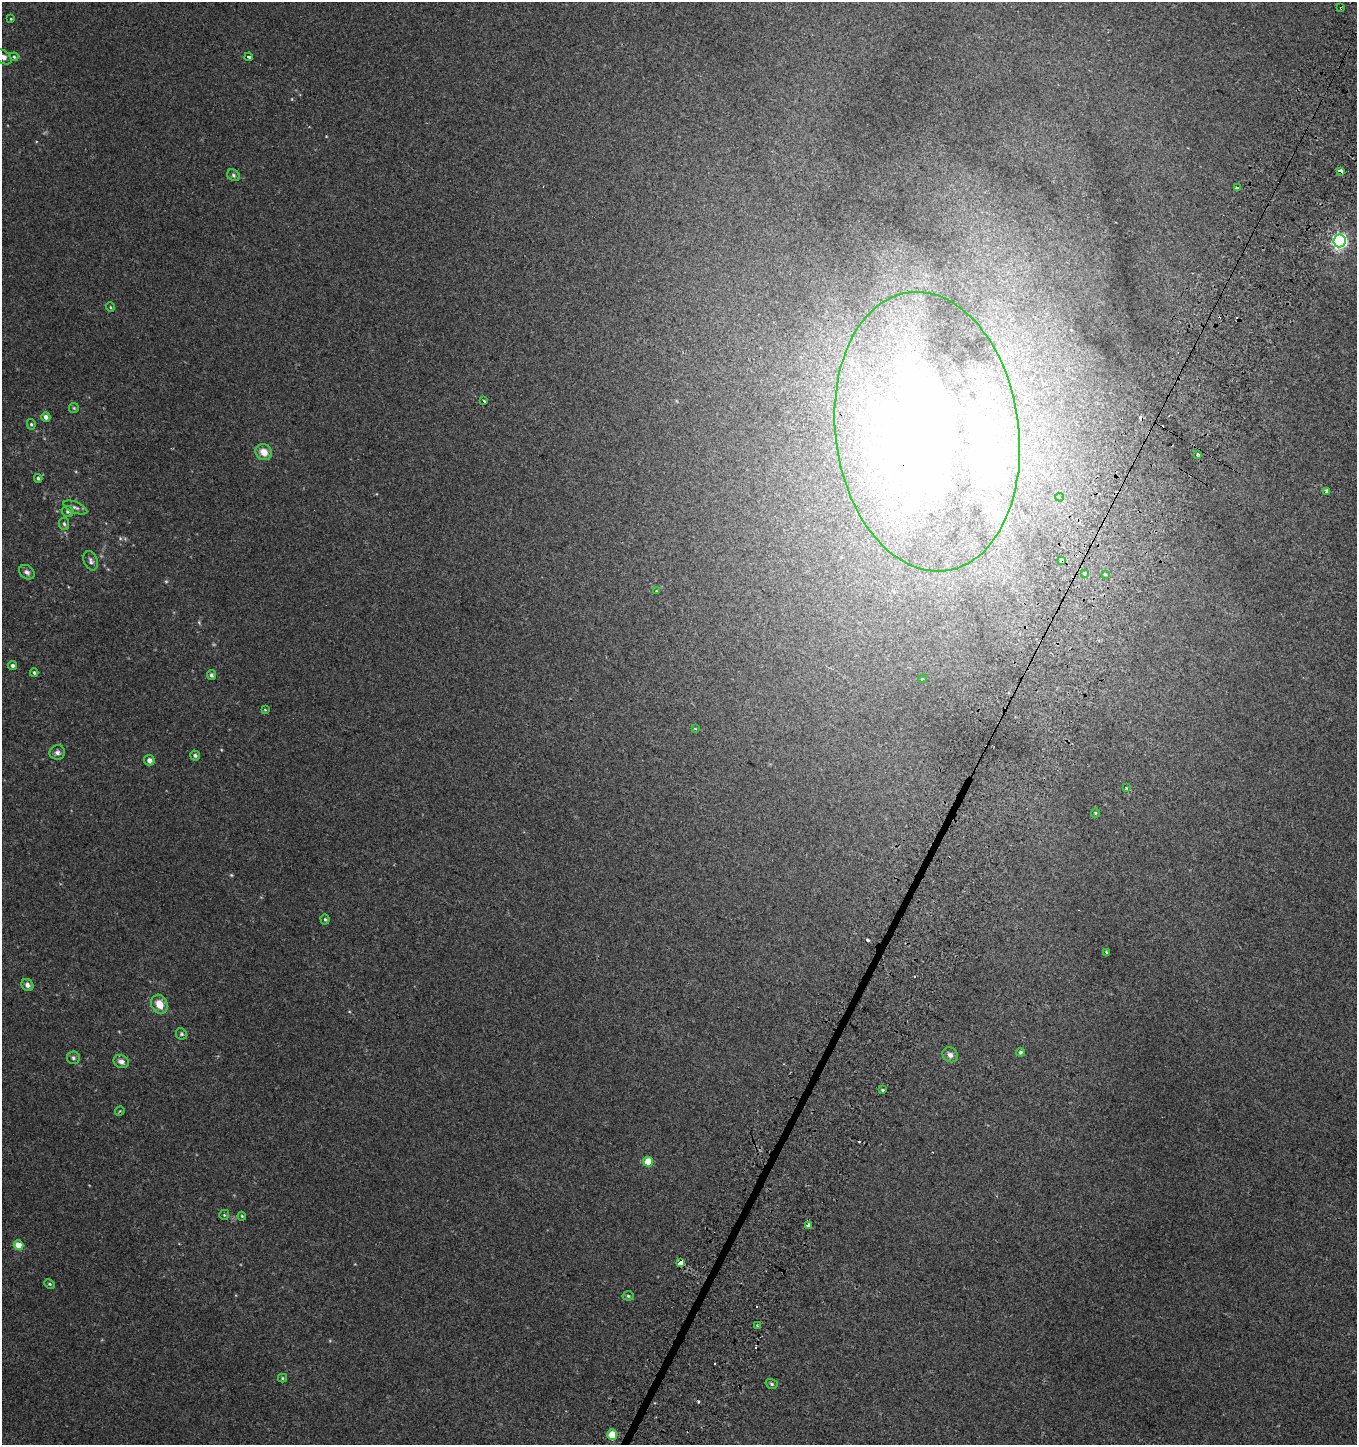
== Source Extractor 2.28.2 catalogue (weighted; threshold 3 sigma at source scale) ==
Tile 10 of 4 x 4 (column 2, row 3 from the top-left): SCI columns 1594-2948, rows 1494-2936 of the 5980 x 5884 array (HDU 1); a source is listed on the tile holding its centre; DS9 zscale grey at full resolution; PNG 1359 x 1447 px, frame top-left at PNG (2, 2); each listed source drawn as its Kron ellipse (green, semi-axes under 4 px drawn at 4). Shown black and unused: <1% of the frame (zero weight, under 2 of 3 exposures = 3% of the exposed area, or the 3 px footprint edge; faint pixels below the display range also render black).
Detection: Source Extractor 2.28.2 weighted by HDU 2 'WHT'; one run over the whole footprint, this tile lists its part. Background 0.00475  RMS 0.0058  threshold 0.026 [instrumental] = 3 sigma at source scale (4.5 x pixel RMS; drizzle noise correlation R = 1.50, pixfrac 1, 0.0396/0.0396 arcsec/px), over >= 5 px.
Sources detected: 85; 3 too faint to see at this stretch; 3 inside a brighter object's white glare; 14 cosmic-ray / hot-pixel residue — neither listed nor drawn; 2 inside a brighter listed object's ellipse — not listed separately; the other 63 listed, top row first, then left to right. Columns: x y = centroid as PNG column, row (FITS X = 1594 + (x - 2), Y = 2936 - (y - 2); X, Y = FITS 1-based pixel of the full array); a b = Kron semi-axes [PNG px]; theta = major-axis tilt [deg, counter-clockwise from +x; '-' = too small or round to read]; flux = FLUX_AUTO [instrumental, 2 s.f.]
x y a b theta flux
1341 8 3 2 - 0.64
11 19 4 3 - 0.53
3 57 9 6 -37 2.7
14 57 4 3 - 0.66
249 57 4 3 - 4.5
1341 171 4 3 - 7.7
233 175 7 5 -35 1.1
1237 187 3 3 - 6.4
1340 241 6 6 - 160
110 307 5 3 - 0.5
484 401 3 2 - 0.89
74 408 5 5 - 0.68
46 417 4 4 - 2.6
31 424 5 4 - 0.84
927 432 140 91 -82 480
264 452 8 7 - 5.7
1198 454 3 3 - 1.2
38 478 4 3 - 0.85
1326 491 4 3 - 3.1
1060 497 4 3 - 0.88
75 508 12 5 -22 2
68 512 6 5 - 1.1
64 524 6 5 - 1.1
1061 560 3 3 - 33
91 561 10 6 -68 1.9
27 572 8 6 -39 1.9
1084 574 3 3 - 6
1105 574 3 3 - 2.9
656 591 4 3 - 0.65
13 665 4 4 - 1.5
34 673 4 4 - 0.9
211 675 5 4 - 1.4
923 679 4 3 - 0.8
265 710 4 3 - 0.52
695 728 4 3 - 0.56
57 752 8 7 - 2
195 755 5 4 - 1
149 760 5 5 - 3.1
1126 788 3 3 - 0.61
1095 813 5 4 - 0.58
325 919 5 4 - 0.78
1107 952 3 3 - 1.7
27 985 6 5 - 2.1
159 1004 10 8 -64 7.7
181 1034 6 5 - 0.92
1021 1052 4 4 - 1.1
950 1055 8 7 - 2.4
73 1058 6 6 - 1.3
121 1062 8 6 -23 2.6
883 1090 3 3 - 2.5
120 1111 5 3 - 0.5
648 1162 5 5 - 16
224 1215 5 5 - 0.69
242 1216 4 3 - 0.61
808 1226 4 4 - 6.4
19 1245 5 4 - 9
680 1263 4 3 - 440
50 1284 6 4 -27 0.78
628 1296 5 4 - 0.86
757 1326 3 2 - 0.85
282 1378 4 4 - 0.67
772 1384 6 4 -18 0.98
612 1435 5 5 - 14
Overlapping masked pixels (flux is a lower limit): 5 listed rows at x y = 1341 8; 1341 171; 927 432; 1061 560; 680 1263
Isophote crosses this tile's border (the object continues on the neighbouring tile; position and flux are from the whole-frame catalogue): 1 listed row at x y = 3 57